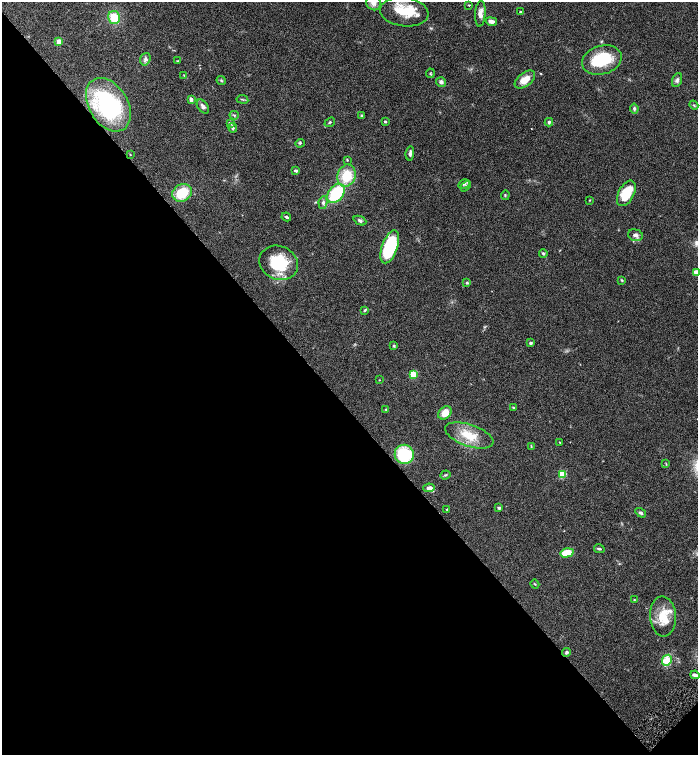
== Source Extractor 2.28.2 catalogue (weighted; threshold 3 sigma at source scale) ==
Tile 14 of 4 x 4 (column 2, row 4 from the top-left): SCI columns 1694-3084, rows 1-1506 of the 6026 x 6028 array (HDU 1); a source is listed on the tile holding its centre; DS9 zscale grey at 2 x 2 block average (1 PNG px = mean of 2 x 2 image px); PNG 700 x 757 px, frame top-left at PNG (2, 2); each listed source drawn as its Kron ellipse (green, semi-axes under 4 px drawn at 4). Shown black and unused: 46% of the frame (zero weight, under 4 of 8 exposures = <1% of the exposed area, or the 3 px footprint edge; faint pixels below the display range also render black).
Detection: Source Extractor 2.28.2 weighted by HDU 2 'WHT'; one run over the whole footprint, this tile lists its part. Background 0.0687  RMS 0.0044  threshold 0.0178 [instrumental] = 3 sigma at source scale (4.09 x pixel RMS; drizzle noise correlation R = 1.36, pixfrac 0.8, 0.05/0.05 arcsec/px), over >= 5 px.
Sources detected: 86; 1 inside a brighter object's white glare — neither listed nor drawn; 5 inside a brighter listed object's ellipse — not listed separately; the other 80 listed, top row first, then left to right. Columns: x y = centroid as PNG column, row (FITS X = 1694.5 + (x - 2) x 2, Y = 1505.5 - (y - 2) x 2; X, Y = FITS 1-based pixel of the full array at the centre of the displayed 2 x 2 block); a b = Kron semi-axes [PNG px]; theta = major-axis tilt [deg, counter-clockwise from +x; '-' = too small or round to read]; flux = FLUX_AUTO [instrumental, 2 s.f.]
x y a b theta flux
374 3 7 7 - 4.6
469 5 3 2 - 0.66
404 12 24 14 -7 27
521 12 4 3 - 1.5
480 14 13 5 85 5.5
114 17 6 6 - 19
491 21 6 4 -13 4.5
59 42 3 3 - 21
145 59 6 5 - 2.7
602 60 20 14 17 41
177 61 4 2 - 0.67
430 73 5 3 - 0.88
184 75 3 2 - 0.54
525 80 12 6 37 12
677 80 7 4 69 2.7
221 81 5 3 - 1.1
441 82 5 4 - 3
242 99 6 2 -9 0.98
191 100 4 3 - 4.2
108 105 29 19 -58 110
694 105 5 3 - 1
203 107 8 5 -53 2.8
634 108 5 4 - 1.7
234 115 4 3 - 1.2
361 116 4 3 - 0.96
330 122 5 3 - 1.3
385 122 3 2 - 1.3
549 122 4 3 - 1.9
230 123 3 3 - 2.7
233 128 4 3 - 1.9
300 143 4 4 - 1
410 153 7 3 85 2.5
130 155 3 2 - 0.49
347 160 3 3 - 0.69
296 171 4 3 - 2
347 176 11 9 72 26
464 184 6 3 29 1.4
466 186 6 3 49 1.5
182 193 10 8 31 27
336 193 11 7 50 51
626 193 14 8 61 30
505 195 5 2 - 0.89
590 200 3 2 - 0.52
323 203 6 4 81 2.5
286 217 5 2 - 1.9
360 221 7 3 -24 2.1
635 235 8 5 -17 3.2
390 247 17 8 70 76
543 253 4 3 - 1.4
279 263 20 16 -25 45
696 272 4 4 - 7.4
622 280 4 3 - 0.91
467 283 4 3 - 1.1
365 310 4 3 - 1.2
531 343 4 3 - 1.6
394 346 4 3 - 0.93
413 374 3 3 - 27
379 380 2 2 - 0.43
513 407 3 3 - 0.79
386 409 3 3 - 0.76
445 413 7 5 44 10
469 435 25 10 -19 21
560 442 2 2 - 0.44
531 446 4 2 - 0.76
404 454 10 9 - 45
666 464 3 2 - 0.61
562 474 3 3 - 42
445 475 5 3 - 1.2
429 488 6 4 8 3.8
499 508 4 3 - 1.7
447 509 2 2 - 1.3
641 513 6 3 -33 2.1
599 549 5 3 - 1.3
567 553 6 4 14 16
535 584 4 2 - 0.74
634 600 3 3 - 0.64
663 616 20 13 -85 22
567 652 4 3 - 1.7
667 660 6 4 63 19
695 675 4 3 - 3.4
Overlapping masked pixels (flux is a lower limit): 1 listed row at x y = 108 105
Isophote crosses this tile's border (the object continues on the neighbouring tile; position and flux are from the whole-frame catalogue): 2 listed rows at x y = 374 3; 696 272